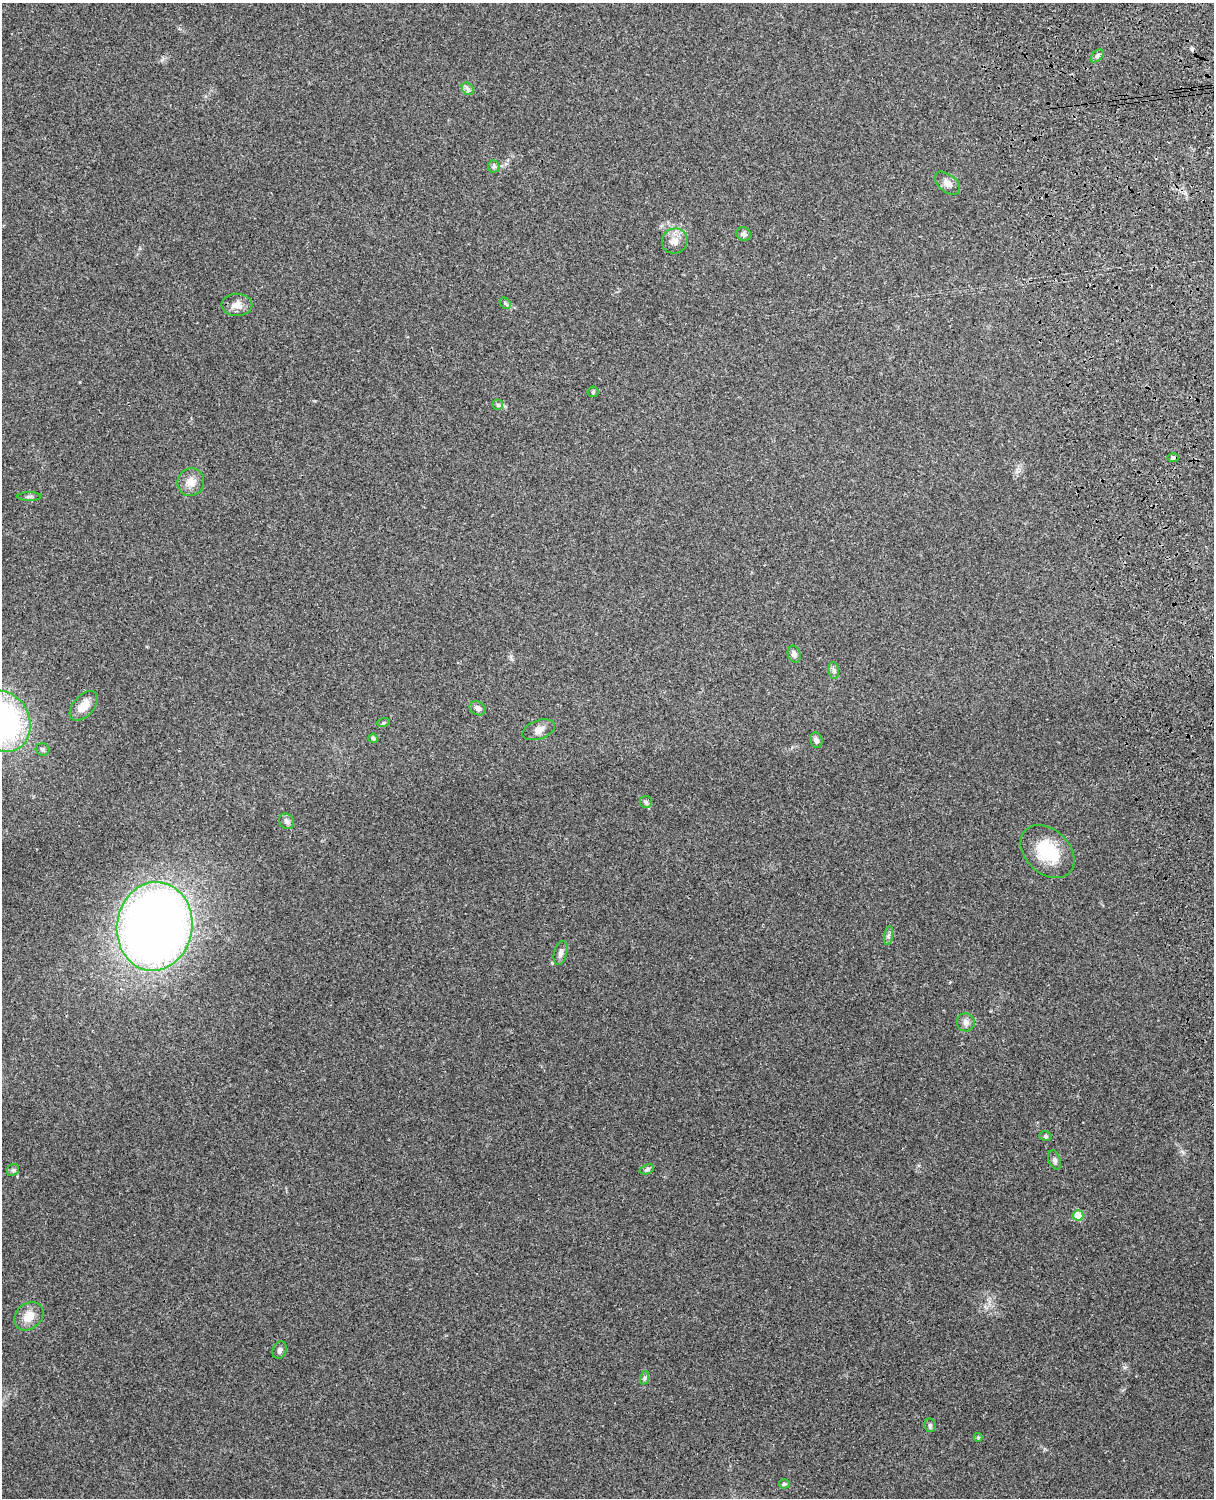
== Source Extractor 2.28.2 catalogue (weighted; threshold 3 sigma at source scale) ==
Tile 6 of 4 x 3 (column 2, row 2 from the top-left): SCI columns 1332-2543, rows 1660-3155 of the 5087 x 4928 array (HDU 1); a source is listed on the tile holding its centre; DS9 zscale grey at full resolution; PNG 1216 x 1500 px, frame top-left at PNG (2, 3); each listed source drawn as its Kron ellipse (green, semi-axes under 4 px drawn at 4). Shown black and unused: <1% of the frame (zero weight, under 3 of 4 exposures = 6% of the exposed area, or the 3 px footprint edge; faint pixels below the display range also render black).
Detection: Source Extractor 2.28.2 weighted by HDU 2 'WHT'; one run over the whole footprint, this tile lists its part. Background 0.257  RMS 0.0089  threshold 0.0401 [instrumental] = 3 sigma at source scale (4.5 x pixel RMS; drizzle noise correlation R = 1.50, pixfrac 1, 0.05/0.05 arcsec/px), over >= 5 px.
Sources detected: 42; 1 cosmic-ray / hot-pixel residue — neither listed nor drawn; the other 41 listed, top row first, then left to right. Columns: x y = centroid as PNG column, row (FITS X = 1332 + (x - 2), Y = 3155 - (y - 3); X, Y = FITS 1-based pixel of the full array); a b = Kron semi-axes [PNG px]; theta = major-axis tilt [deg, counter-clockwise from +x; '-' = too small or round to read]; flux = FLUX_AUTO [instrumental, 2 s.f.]
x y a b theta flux
1097 56 8 4 45 2
468 89 7 5 -46 2.2
494 166 6 5 - 1.9
947 183 15 8 -39 5.6
744 234 7 6 - 2.9
675 241 13 12 - 7.6
505 303 6 5 - 1.5
237 305 15 11 0 7.5
593 392 5 5 - 1.2
498 405 5 5 - 1.6
1173 458 6 4 -1 2.8
191 482 14 13 - 8.8
29 496 12 4 0 1.9
794 654 9 6 -70 3.6
834 671 8 5 -83 2.3
84 706 17 10 48 11
478 708 8 6 -31 3.5
3 721 31 26 -64 190
383 723 6 4 18 1.2
539 730 17 9 19 5.8
373 738 4 4 - 2.4
816 740 8 6 -74 3.5
43 749 7 6 - 1.7
646 802 6 6 - 2
286 821 8 7 - 2.6
1047 851 31 22 -44 39
155 926 44 38 82 830
889 936 9 4 81 2.2
561 953 12 6 76 3.6
966 1022 9 9 - 4.1
1045 1136 6 4 -14 1.3
1055 1160 10 6 -70 2.8
647 1169 7 4 21 1.6
13 1170 6 5 - 1.6
1078 1215 5 5 - 26
29 1316 16 12 39 11
280 1350 9 6 69 2.4
644 1378 7 4 70 1.5
930 1425 7 6 - 2
978 1437 4 4 - 1.4
784 1484 5 4 - 1.3
Overlapping masked pixels (flux is a lower limit): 1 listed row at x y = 1173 458
Isophote crosses this tile's border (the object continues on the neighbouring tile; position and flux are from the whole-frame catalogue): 1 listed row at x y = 3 721